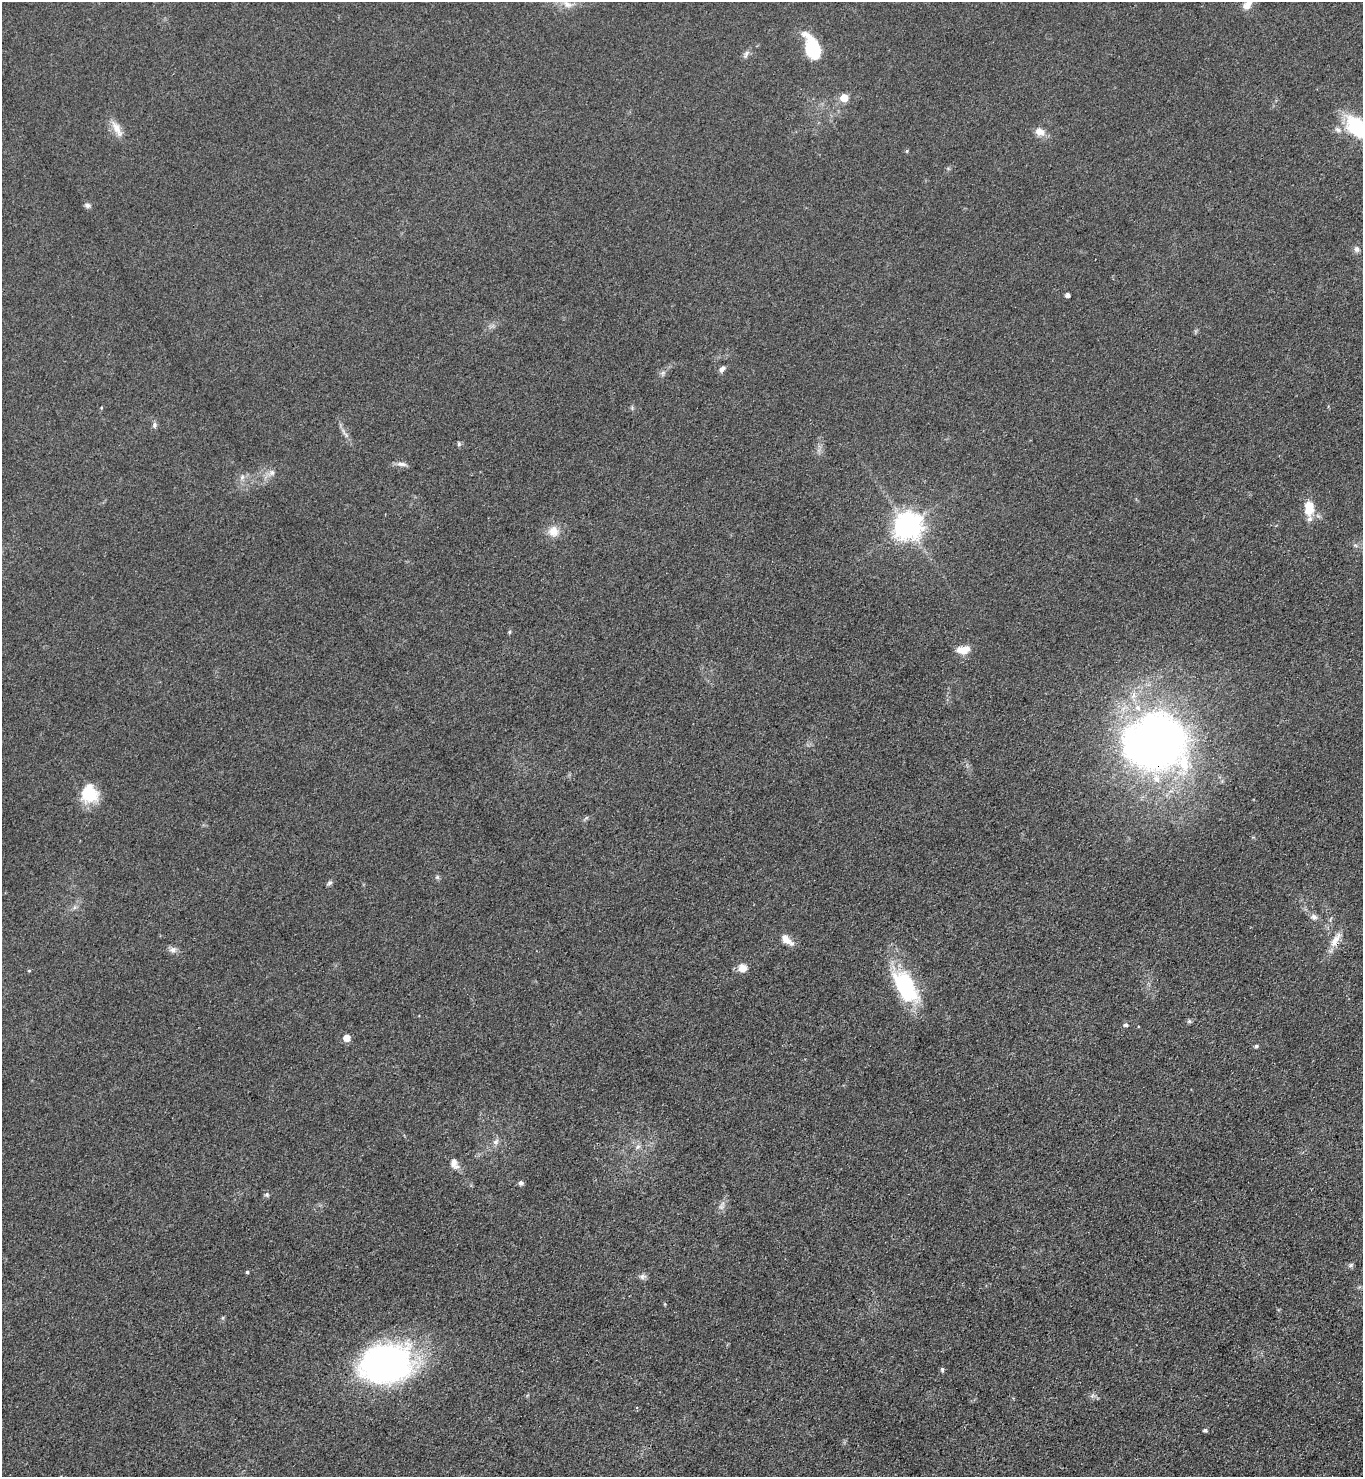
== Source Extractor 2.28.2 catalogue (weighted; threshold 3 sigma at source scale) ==
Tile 6 of 4 x 4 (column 2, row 2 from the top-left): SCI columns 1520-2880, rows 2955-4429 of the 5901 x 5907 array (HDU 1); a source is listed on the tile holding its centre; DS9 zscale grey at full resolution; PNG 1365 x 1479 px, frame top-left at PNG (2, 2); no overlay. Shown black and unused: <1% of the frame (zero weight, under 3 of 4 exposures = <1% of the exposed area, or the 3 px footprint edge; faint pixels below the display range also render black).
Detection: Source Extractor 2.28.2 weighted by HDU 2 'WHT'; one run over the whole footprint, this tile lists its part. Background 0.0826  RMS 0.0067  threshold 0.0302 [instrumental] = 3 sigma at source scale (4.5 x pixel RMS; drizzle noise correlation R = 1.50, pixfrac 1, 0.05/0.05 arcsec/px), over >= 5 px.
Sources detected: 56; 1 too faint to see at this stretch — not listed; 1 inside a brighter listed object's ellipse — not listed separately; the other 54 listed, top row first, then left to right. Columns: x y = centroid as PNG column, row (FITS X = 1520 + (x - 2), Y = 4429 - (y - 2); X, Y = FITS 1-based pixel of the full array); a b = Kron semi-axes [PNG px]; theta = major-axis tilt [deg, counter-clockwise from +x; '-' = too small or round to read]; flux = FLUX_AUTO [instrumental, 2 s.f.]
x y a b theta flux
567 4 16 8 -28 6.6
1247 5 14 8 53 6.7
812 47 27 14 -69 34
746 54 12 5 67 2.3
844 98 5 5 - 19
1357 127 20 12 -47 63
117 129 26 9 -60 7.7
1338 130 10 7 -32 2.7
1040 132 13 10 -32 5.7
907 151 5 4 - 0.82
87 205 8 6 -21 2
1357 249 8 7 - 2.4
1068 295 4 4 - 2.7
722 369 8 6 57 2.6
663 373 7 6 - 1.9
632 408 6 4 -49 1.1
155 425 9 6 77 1.9
459 444 7 5 -77 1.2
402 464 13 6 -6 3.4
272 473 8 6 90 2.4
242 477 8 6 73 2.6
1309 508 19 12 -89 13
907 525 9 8 - 800
553 531 14 13 - 8.3
1355 545 6 4 -19 1.1
509 632 6 4 71 0.84
963 650 15 8 5 8.8
1155 742 65 55 6 430
89 793 20 18 -74 25
437 877 6 5 - 1.2
329 883 8 5 49 1.7
1314 917 9 8 - 2.8
787 940 19 9 -40 6.3
1335 940 24 9 59 8.2
173 950 10 8 2 3.1
743 968 11 10 - 5.7
29 971 5 3 - 0.69
906 987 44 22 -60 57
1189 1021 6 6 - 1.2
1126 1025 6 5 - 1.7
347 1038 5 5 - 12
1256 1046 6 5 - 1
496 1142 10 7 39 2.7
638 1147 7 4 45 1.6
454 1163 14 9 -70 5.1
521 1183 6 5 - 1.9
267 1195 7 6 - 1.4
1351 1265 8 5 37 1.4
247 1272 4 4 - 0.94
642 1277 10 7 10 2.2
386 1363 55 39 6 210
942 1369 6 4 -77 1.2
1092 1396 7 5 45 1.6
1205 1430 4 4 - 1.9
Overlapping masked pixels (flux is a lower limit): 2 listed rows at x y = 1155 742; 1335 940
Isophote crosses this tile's border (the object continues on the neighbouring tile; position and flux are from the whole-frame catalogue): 2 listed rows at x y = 1247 5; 1357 127